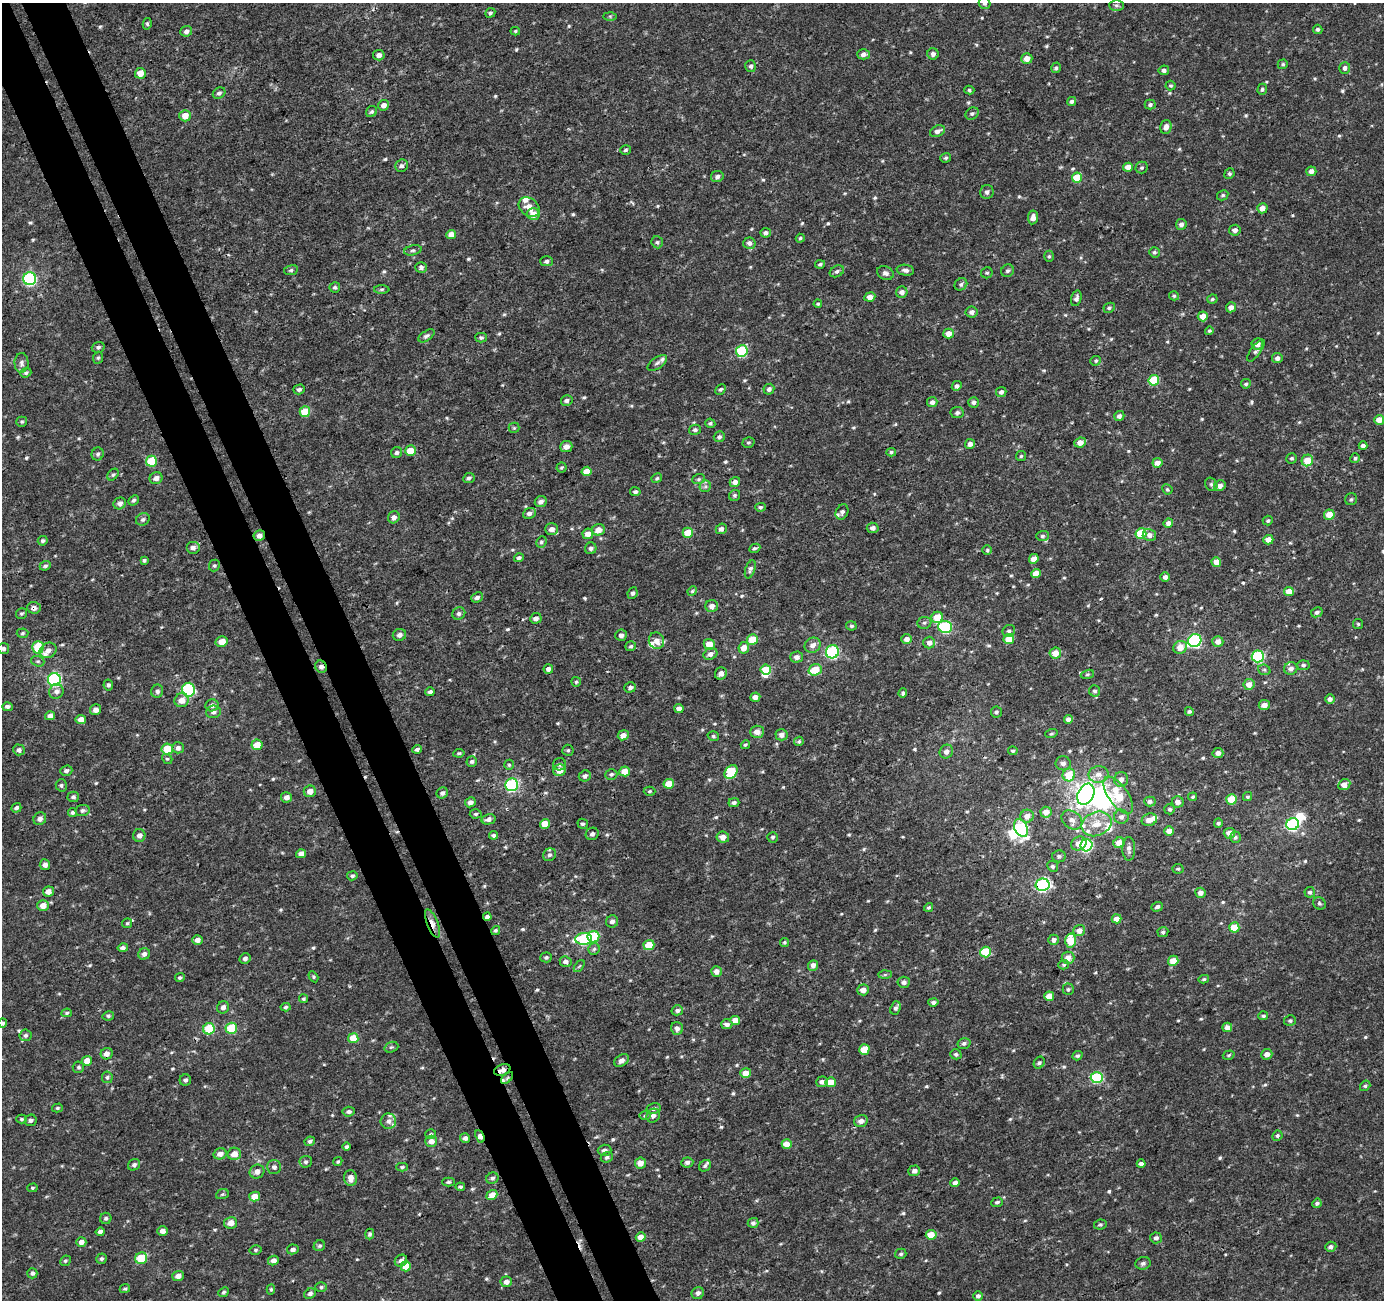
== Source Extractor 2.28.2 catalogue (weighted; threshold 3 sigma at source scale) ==
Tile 11 of 4 x 4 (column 3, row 3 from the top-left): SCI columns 2813-4194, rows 1400-2697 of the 5626 x 5450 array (HDU 1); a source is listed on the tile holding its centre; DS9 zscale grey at full resolution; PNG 1386 x 1302 px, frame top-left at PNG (2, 3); each listed source drawn as its Kron ellipse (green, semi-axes under 4 px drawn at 4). Shown black and unused: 6% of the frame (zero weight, under 3 of 4 exposures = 4% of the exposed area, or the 3 px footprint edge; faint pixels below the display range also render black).
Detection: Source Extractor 2.28.2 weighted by HDU 2 'WHT'; one run over the whole footprint, this tile lists its part. Background 0.00449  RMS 0.003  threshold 0.0136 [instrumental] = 3 sigma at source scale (4.5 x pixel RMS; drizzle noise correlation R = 1.50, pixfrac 1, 0.0396/0.0396 arcsec/px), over >= 5 px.
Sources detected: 653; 4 inside a brighter object's white glare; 5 cosmic-ray / hot-pixel residue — neither listed nor drawn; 14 inside a brighter listed object's ellipse — not listed separately; of the other 630, all 500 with FLUX_AUTO >= 0.431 (the completeness limit of this list) listed and drawn (130 fainter detections not listed), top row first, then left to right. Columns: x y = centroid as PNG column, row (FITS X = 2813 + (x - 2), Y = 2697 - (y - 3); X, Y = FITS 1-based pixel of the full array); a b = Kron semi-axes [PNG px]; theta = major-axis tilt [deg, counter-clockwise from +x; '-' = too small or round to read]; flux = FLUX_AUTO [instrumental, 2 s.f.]
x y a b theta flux
985 3 6 5 - 0.69
1116 5 7 5 1 0.62
490 13 5 4 - 0.6
610 16 6 4 -1 0.45
147 24 6 4 80 0.48
1318 29 5 4 - 0.66
186 31 6 5 - 1.1
515 31 5 4 - 0.44
863 54 6 5 - 1.3
933 54 6 5 - 1
379 55 6 5 - 1.4
1027 58 5 5 - 2.8
1283 64 5 4 - 0.51
751 66 6 5 - 0.7
1056 68 5 5 - 0.57
1345 68 6 5 - 0.99
1164 70 5 5 - 0.95
140 73 5 5 - 3.1
1171 86 5 5 - 0.47
1262 89 5 4 - 0.6
969 90 5 4 - 0.53
219 93 6 5 - 0.76
1072 101 4 4 - 0.89
1150 104 5 5 - 0.78
384 105 5 5 - 1.5
371 112 6 5 - 0.55
972 114 7 5 36 0.67
185 116 5 5 - 3.8
1166 127 7 5 75 1.6
937 131 8 5 25 1.5
626 150 5 4 - 0.58
946 158 5 4 - 0.51
402 166 6 6 - 0.86
1128 167 5 4 - 2.6
1142 168 6 6 - 0.54
1311 171 5 5 - 1.3
1229 174 5 5 - 0.55
717 176 6 5 - 0.87
1077 178 5 5 - 9.9
987 192 7 6 - 0.96
1223 195 6 5 - 0.56
529 207 11 8 -40 2.5
1262 208 5 5 - 2.3
533 214 6 6 - 3.5
1033 217 7 5 81 1.6
1181 224 5 5 - 1.3
1235 230 6 5 - 1.4
766 233 5 4 - 0.96
451 234 5 4 - 3.5
800 238 4 4 - 0.53
657 242 6 5 - 0.57
749 243 6 5 - 1.3
413 250 9 5 12 0.74
1154 252 5 5 - 0.56
1049 256 5 5 - 0.55
546 261 6 5 - 0.81
820 264 5 4 - 0.53
421 267 6 5 - 0.95
291 270 7 5 10 0.64
905 270 9 5 -10 1.2
837 271 7 5 28 0.84
1008 271 7 6 - 0.73
885 273 8 6 -22 1.2
987 273 6 5 - 0.51
30 279 6 6 - 44
961 284 7 6 - 0.79
335 287 5 5 - 0.54
382 289 8 4 1 0.63
902 292 6 5 - 1.5
1174 296 5 4 - 0.55
870 297 5 4 - 1.8
1076 298 8 5 73 0.97
1212 299 5 4 - 0.45
818 304 4 4 - 0.44
1231 307 5 5 - 1.8
1109 308 6 5 - 0.59
972 312 6 5 - 1.3
1203 316 5 5 - 2.7
1209 331 4 4 - 0.48
948 334 5 5 - 2.9
426 336 9 5 34 0.82
481 338 5 5 - 0.61
1257 344 6 5 - 1.7
98 347 6 5 - 0.76
742 351 6 5 - 23
1256 351 13 5 54 0.87
98 358 6 5 - 0.48
1277 358 5 5 - 1.1
1096 361 5 5 - 0.46
21 363 10 7 87 1.1
657 363 11 5 35 0.91
26 373 5 4 - 0.55
1154 380 5 5 - 13
1246 384 5 4 - 0.6
957 386 5 4 - 0.93
299 389 6 5 - 0.85
720 389 6 4 47 0.53
769 389 5 5 - 0.97
1001 392 5 5 - 0.9
567 400 6 5 - 0.96
932 402 5 5 - 1.1
974 402 5 5 - 1
305 412 5 5 - 7
957 413 6 5 - 0.73
1119 416 5 5 - 1.1
1379 420 5 5 - 3.9
22 422 5 5 - 0.48
710 423 5 4 - 0.54
514 428 5 5 - 0.43
695 430 6 5 - 0.77
719 437 5 5 - 0.71
748 442 6 5 - 0.5
1080 442 6 5 - 2.2
970 444 5 5 - 1.2
1363 446 4 4 - 1.2
566 447 6 5 - 1.8
410 451 5 5 - 5
397 452 5 5 - 0.72
891 452 5 4 - 0.49
98 454 6 6 - 0.71
1021 456 5 4 - 0.45
1292 458 5 5 - 0.56
1355 458 5 4 - 0.52
1307 460 6 5 - 5.4
151 461 5 5 - 13
1157 463 5 5 - 2.4
561 468 5 5 - 0.48
587 471 5 4 - 3.7
113 475 6 5 - 0.55
156 478 6 6 - 1.5
469 478 6 5 - 0.76
657 478 5 4 - 0.48
698 479 6 5 - 0.53
735 482 5 5 - 1.5
1211 484 7 5 -57 0.66
705 486 6 5 - 0.67
1220 486 6 5 - 1.8
1167 489 5 5 - 0.5
635 492 5 4 - 0.76
735 495 6 5 - 0.58
1351 499 6 6 - 0.6
133 500 5 4 - 0.6
541 502 6 5 - 1.2
120 503 6 5 - 1.3
760 507 5 4 - 0.59
842 512 8 6 64 0.81
529 513 6 5 - 1.2
1329 515 5 5 - 4.4
394 517 6 5 - 1.3
143 519 7 6 - 0.78
1268 520 5 5 - 0.54
1168 523 5 4 - 1.3
873 528 6 5 - 1.1
552 529 6 6 - 2.2
721 529 5 5 - 1.2
598 530 6 5 - 2.7
688 533 5 5 - 6
1141 533 5 5 - 12
588 534 5 5 - 2.4
259 535 6 5 - 1.7
1149 535 7 6 - 1.6
1042 536 6 5 - 0.67
1268 540 5 4 - 2.5
43 541 5 4 - 0.55
541 542 6 5 - 0.64
193 548 7 6 - 1.4
591 548 6 5 - 0.89
755 548 6 4 26 0.62
987 550 5 5 - 0.46
519 558 5 4 - 0.68
1034 559 5 4 - 2.3
144 560 4 3 - 0.46
1216 562 5 5 - 3.1
214 565 6 5 - 0.58
45 566 6 4 22 0.66
750 569 9 5 72 0.94
1036 574 5 4 - 3.2
1165 577 5 5 - 1.1
692 591 5 4 - 0.48
1289 591 5 4 - 3.9
633 593 6 5 - 0.8
477 597 6 5 - 1
712 606 6 6 - 1.9
34 608 7 6 - 1.2
1317 612 6 4 27 0.77
21 613 5 5 - 0.52
459 614 7 6 - 0.98
937 617 6 5 - 6.8
536 618 6 5 - 1.4
924 623 7 6 - 0.73
1358 624 5 5 - 0.46
851 626 5 4 - 0.52
945 627 7 6 - 25
1009 631 6 6 - 0.82
22 633 6 4 4 0.47
399 635 7 6 - 1.2
621 635 6 5 - 1.1
752 639 5 5 - 6.1
907 639 5 5 - 1.9
1009 639 5 5 - 5.5
1195 640 7 6 - 48
656 641 8 7 - 2
1218 641 5 5 - 2
222 642 6 5 - 3.2
929 643 6 6 - 1.7
709 644 5 5 - 4.7
813 645 8 7 - 1.8
631 646 5 4 - 0.58
38 647 6 5 - 9.6
1180 647 7 6 - 3.3
3 648 5 5 - 0.77
744 648 6 5 - 3
48 650 9 7 32 1.7
832 652 6 6 - 39
1055 653 6 5 - 3.4
710 654 7 5 28 1.4
1258 656 6 6 - 31
797 657 6 5 - 1.4
38 661 7 5 -18 0.57
1303 665 6 5 - 0.64
321 667 6 5 - 1.1
1291 668 7 6 - 1.4
548 669 5 4 - 1.3
766 669 5 5 - 7.3
815 670 7 5 18 7.2
1264 670 6 5 - 0.56
721 673 6 6 - 1.7
1087 674 7 4 19 0.49
54 680 6 6 - 44
576 682 5 5 - 0.48
1249 684 5 5 - 2.6
108 685 5 4 - 0.67
630 687 6 5 - 0.91
188 690 7 6 - 33
56 691 7 7 - 1.4
157 691 6 6 - 0.8
1095 691 6 5 - 0.68
430 692 5 4 - 0.8
903 693 5 4 - 0.66
755 697 5 4 - 1.5
1330 699 5 4 - 1.3
182 700 7 6 - 2.6
212 705 6 6 - 1.2
1264 705 5 5 - 2
7 707 5 4 - 0.87
679 709 4 4 - 1.7
96 710 5 5 - 1.6
1189 711 5 4 - 0.53
213 712 7 6 - 1.1
996 712 5 5 - 0.71
50 716 5 4 - 1.5
81 719 5 4 - 2.1
1068 719 4 4 - 1.5
757 732 7 6 - 2.1
1051 734 6 4 17 0.46
623 735 5 5 - 2
781 735 6 5 - 1.5
713 736 6 4 -15 0.52
799 741 5 4 - 0.55
257 745 6 5 - 4.7
745 745 5 4 - 0.49
178 748 6 5 - 1.2
167 749 6 5 - 6.9
417 749 4 3 - 0.78
19 750 6 5 - 1
568 750 5 5 - 0.5
1013 751 5 4 - 0.49
946 752 7 6 - 1.4
459 753 5 4 - 0.49
1218 753 5 5 - 1.4
167 759 5 4 - 0.45
472 761 5 5 - 0.63
1063 763 7 7 - 1.2
559 764 6 6 - 0.82
509 765 5 5 - 0.49
559 770 6 6 - 2.9
66 771 6 5 - 0.82
625 771 5 5 - 3.6
731 772 8 5 51 16
611 774 6 5 - 0.66
1099 774 10 8 9 2
1069 775 6 6 - 7.1
585 776 6 5 - 1
1121 779 7 7 - 1.8
669 784 5 5 - 5.2
61 785 6 5 - 0.66
512 785 6 6 - 41
1344 785 6 5 - 2.8
310 791 6 6 - 2
649 791 6 4 2 0.49
442 793 6 5 - 1
1086 794 11 8 62 170
1118 795 21 10 -55 13
73 797 6 5 - 0.73
286 797 5 5 - 1.6
1193 797 4 4 - 0.46
1247 797 4 4 - 0.45
1231 800 5 5 - 6.9
1150 801 6 5 - 1.1
470 802 5 5 - 1.4
1178 802 6 5 - 1.6
734 803 5 4 - 0.7
16 808 5 4 - 0.8
1170 809 5 5 - 0.61
83 810 7 5 11 0.73
72 812 5 4 - 0.59
1046 812 5 5 - 2.8
476 814 6 4 3 0.49
1027 816 6 6 - 2.4
1121 817 7 7 - 1.2
40 819 7 6 - 1.3
489 819 7 5 15 1.2
1072 820 11 8 -37 2
1149 820 8 6 17 2
1218 823 5 4 - 0.58
545 824 5 5 - 5.1
583 824 5 4 - 0.56
1096 824 15 12 21 5.2
1293 824 6 6 - 48
1021 828 9 6 -62 34
1169 831 5 5 - 1.9
1229 833 5 5 - 2.6
592 834 7 6 - 0.9
139 835 6 6 - 1.3
494 835 4 3 - 0.72
723 837 6 5 - 1.9
773 837 5 5 - 0.72
1235 837 6 5 - 0.59
1119 843 5 5 - 3.8
1079 844 8 6 32 2.6
1086 845 6 6 - 39
1129 849 12 6 90 1.4
301 854 5 4 - 2.1
550 855 7 6 - 0.85
1059 856 7 6 - 0.74
45 865 5 5 - 1.3
1053 866 5 5 - 0.68
1178 869 5 5 - 0.48
352 876 5 4 - 0.67
1043 885 7 6 - 51
48 892 5 5 - 2.1
1310 892 5 5 - 0.66
1200 893 5 5 - 1.7
1319 903 7 6 - 0.62
43 905 6 5 - 2.8
929 907 5 4 - 0.53
1157 907 6 4 18 0.93
487 917 4 4 - 1.2
1116 919 5 4 - 2.5
612 921 6 6 - 1
127 923 5 5 - 0.45
432 923 15 5 -69 2.3
1234 927 5 5 - 7.8
496 930 5 4 - 0.5
1079 930 6 5 - 2.1
1163 932 5 5 - 0.71
593 937 6 5 - 23
584 939 8 6 5 25
197 940 5 4 - 1.4
1054 940 5 5 - 1.1
1071 941 7 5 -86 8.2
784 942 4 4 - 0.46
649 945 5 5 - 8.1
123 948 5 4 - 0.89
594 949 6 5 - 0.67
986 952 5 5 - 15
144 954 6 5 - 1.2
546 957 6 5 - 0.69
245 958 6 5 - 1.1
1068 958 6 6 - 2.3
1173 961 5 5 - 3.8
566 962 6 5 - 1.1
813 965 5 5 - 1.6
1064 965 5 4 - 0.45
579 966 7 3 52 0.46
716 971 5 5 - 1.8
885 975 7 4 1 0.56
180 977 5 4 - 0.53
313 977 6 4 -58 0.44
1204 979 5 4 - 0.51
904 982 6 5 - 1.1
1068 989 6 5 - 0.6
863 990 6 5 - 2.2
1049 996 5 5 - 3.9
303 999 4 4 - 0.51
933 1002 5 4 - 0.91
223 1007 6 5 - 1.2
286 1007 5 4 - 0.54
895 1008 7 5 69 0.87
677 1010 6 5 - 0.82
67 1013 5 4 - 0.56
108 1016 6 4 12 0.54
1263 1016 5 4 - 0.54
735 1020 5 4 - 3.3
1290 1021 6 5 - 0.56
2 1023 4 4 - 0.66
727 1024 5 5 - 1.3
1227 1027 5 4 - 1.7
231 1028 6 5 - 14
677 1028 6 6 - 1.4
209 1029 6 5 - 17
25 1035 6 6 - 0.72
353 1038 5 5 - 6.3
964 1043 6 5 - 0.8
391 1047 7 5 20 0.52
864 1050 5 5 - 6.8
107 1054 6 5 - 2
956 1054 6 5 - 0.66
1267 1054 5 5 - 2
1229 1055 6 4 18 0.47
1077 1056 5 4 - 0.58
622 1060 8 5 36 1.2
87 1061 5 5 - 3.5
1039 1063 6 5 - 0.68
78 1067 6 5 - 0.64
502 1070 8 5 19 1.8
746 1073 5 5 - 3.2
107 1077 6 5 - 0.64
507 1078 7 4 45 1.1
1097 1078 6 5 - 25
185 1080 6 5 - 0.72
822 1082 6 5 - 1.2
831 1082 5 5 - 4.4
1365 1086 5 4 - 0.55
57 1108 5 4 - 0.44
654 1108 7 5 12 1
349 1112 6 5 - 0.78
645 1116 6 4 1 0.45
653 1116 7 6 - 1.1
22 1119 5 4 - 0.47
31 1120 6 5 - 0.89
388 1121 8 7 - 1.4
861 1121 7 6 - 1.6
431 1134 5 5 - 0.53
480 1136 6 4 -68 2.4
1277 1136 5 5 - 0.63
465 1138 5 5 - 1.1
310 1141 5 4 - 0.69
431 1141 6 5 - 2
787 1144 5 4 - 4
347 1147 4 4 - 0.73
604 1150 7 5 2 1
220 1154 6 5 - 1.8
234 1154 7 6 - 2.7
607 1157 6 5 - 0.73
338 1161 5 4 - 0.46
306 1162 6 6 - 0.7
687 1162 6 5 - 0.97
640 1163 5 5 - 2.7
1141 1164 4 4 - 1.1
134 1165 6 5 - 0.84
705 1166 6 5 - 0.6
274 1167 7 7 - 0.96
402 1167 6 4 1 0.5
914 1171 6 5 - 1.1
257 1172 7 6 - 1.8
350 1178 8 6 -87 2.1
492 1178 6 5 - 0.83
448 1182 6 4 1 0.54
955 1183 4 4 - 1.3
460 1187 5 4 - 0.66
32 1188 5 4 - 0.48
222 1194 6 5 - 0.46
492 1195 6 5 - 3
255 1197 5 5 - 3.7
997 1202 6 4 18 0.65
1317 1203 5 4 - 0.7
106 1218 6 5 - 0.69
231 1223 6 6 - 2.3
753 1223 5 5 - 0.84
1100 1225 6 5 - 0.54
162 1231 5 5 - 1.5
100 1232 4 4 - 0.99
370 1234 5 4 - 0.58
931 1235 5 5 - 4.3
641 1237 5 4 - 2.3
1156 1238 6 5 - 1
81 1242 5 5 - 1.8
319 1246 6 5 - 0.53
1331 1247 6 5 - 0.98
293 1249 6 5 - 1.1
255 1250 6 4 13 0.51
901 1254 5 5 - 0.61
141 1258 6 5 - 13
101 1259 5 5 - 0.63
273 1260 5 4 - 1.7
65 1261 5 5 - 0.46
401 1261 6 5 - 1.1
1143 1263 8 6 15 0.98
406 1266 5 5 - 5.6
32 1273 5 5 - 0.83
178 1276 6 5 - 1.7
506 1282 5 5 - 1.5
321 1287 6 5 - 0.56
125 1288 5 4 - 0.55
271 1289 5 4 - 0.46
223 1292 5 4 - 0.47
698 1293 6 6 - 1.1
310 1294 6 5 - 0.97
978 1296 5 5 - 0.88
Overlapping masked pixels (flux is a lower limit): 11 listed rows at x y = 259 535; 34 608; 321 667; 1344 785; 1043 885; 487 917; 432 923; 1071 941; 502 1070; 507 1078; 480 1136
Isophote crosses this tile's border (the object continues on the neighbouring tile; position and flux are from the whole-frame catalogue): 3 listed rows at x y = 985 3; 3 648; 2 1023